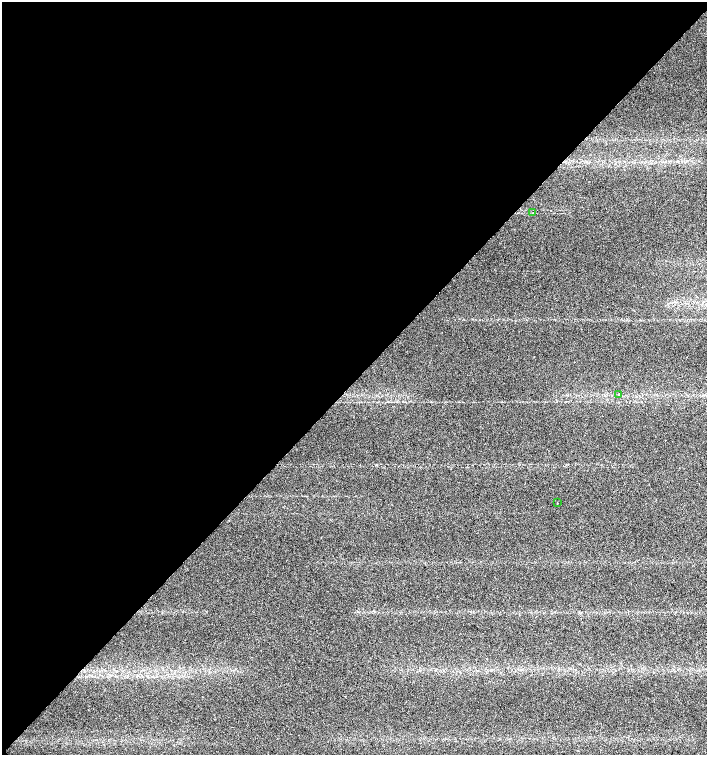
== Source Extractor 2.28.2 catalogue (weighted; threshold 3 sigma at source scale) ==
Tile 5 of 4 x 4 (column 1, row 2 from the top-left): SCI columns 158-1566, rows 3017-4522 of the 6017 x 6028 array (HDU 1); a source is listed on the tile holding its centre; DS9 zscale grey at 2 x 2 block average (1 PNG px = mean of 2 x 2 image px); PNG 709 x 757 px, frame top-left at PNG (2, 2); each listed source drawn as its Kron ellipse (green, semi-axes under 4 px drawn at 4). Shown black and unused: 51% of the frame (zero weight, under 2 of 3 exposures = <1% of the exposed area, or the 3 px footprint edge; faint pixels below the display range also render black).
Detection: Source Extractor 2.28.2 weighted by HDU 2 'WHT'; one run over the whole footprint, this tile lists its part. Background 0.0491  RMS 0.0071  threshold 0.0321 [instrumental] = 3 sigma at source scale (4.5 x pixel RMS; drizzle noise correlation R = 1.50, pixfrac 1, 0.0396/0.0396 arcsec/px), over >= 5 px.
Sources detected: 3; all 3 listed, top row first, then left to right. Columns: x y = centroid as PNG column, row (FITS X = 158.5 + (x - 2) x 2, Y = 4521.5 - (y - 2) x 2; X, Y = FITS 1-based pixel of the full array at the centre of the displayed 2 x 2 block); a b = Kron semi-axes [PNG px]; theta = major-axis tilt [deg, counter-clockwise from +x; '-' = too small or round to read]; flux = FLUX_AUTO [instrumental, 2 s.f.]
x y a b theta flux
533 212 2 2 - 0.62
619 394 2 2 - 3.1
557 503 2 2 - 2.3